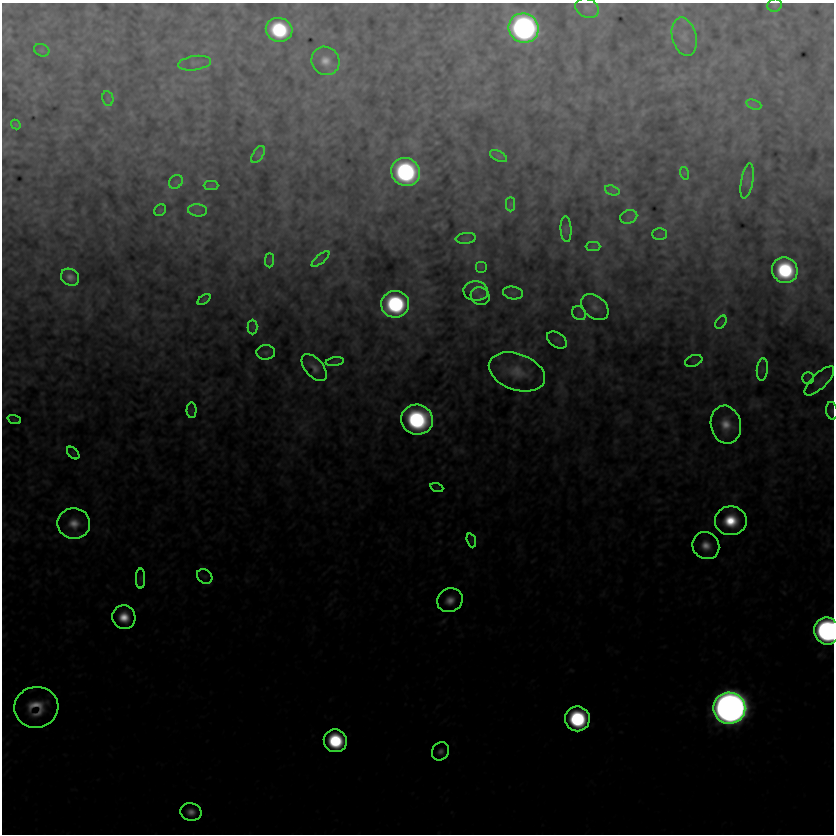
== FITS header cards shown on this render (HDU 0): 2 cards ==
NAXIS1  =                  832
NAXIS2  =                  832

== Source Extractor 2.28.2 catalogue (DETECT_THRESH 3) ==
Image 832 x 832 px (HDU 0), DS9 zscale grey, 1 PNG px = 1 image px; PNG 836 x 836 px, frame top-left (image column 1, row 832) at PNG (2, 3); each listed source drawn as its Kron ellipse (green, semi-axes under 4 px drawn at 4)
Background 3.71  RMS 1.7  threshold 5.01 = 3 sigma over >= 5 px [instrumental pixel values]
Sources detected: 72; all 72 listed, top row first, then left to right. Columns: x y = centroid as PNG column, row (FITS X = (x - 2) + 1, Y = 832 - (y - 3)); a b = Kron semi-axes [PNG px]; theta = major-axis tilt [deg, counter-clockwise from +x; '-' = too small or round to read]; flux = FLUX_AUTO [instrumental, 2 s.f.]
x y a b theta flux
775 5 7 6 - 240
587 8 12 9 -28 680
524 28 15 14 - 68000
279 30 13 12 - 13000
684 37 19 12 -75 1200
42 50 8 6 -21 270
325 61 14 13 - 1700
194 63 16 7 8 670
108 99 8 5 -79 260
754 105 8 4 -19 340
16 124 5 3 - 170
258 154 9 5 57 280
498 156 9 5 -27 220
405 172 15 13 -26 30000
684 173 6 4 -72 140
747 181 18 6 80 660
176 182 7 6 - 290
211 186 7 4 1 220
612 190 7 4 -19 330
511 204 7 4 90 230
160 210 6 5 - 160
197 210 9 6 -6 430
629 217 9 6 21 460
566 229 13 5 -86 350
659 234 7 6 - 240
466 238 10 5 7 230
593 247 7 4 0 230
321 259 11 3 40 270
270 260 7 4 90 200
481 267 6 6 - 220
785 270 13 12 - 14000
70 277 9 8 - 850
476 291 12 10 -4 850
513 293 10 6 -10 380
480 296 10 8 -28 410
204 299 7 4 37 200
395 304 14 13 - 22000
595 307 15 11 -42 910
579 313 7 6 - 350
721 322 7 4 56 240
253 327 7 5 -90 290
557 340 11 7 -34 340
266 352 9 7 3 340
694 361 9 5 19 320
335 362 9 4 9 270
314 368 16 9 -49 1000
762 369 11 5 85 450
517 372 29 18 -20 3200
808 378 5 5 - 230
819 381 19 7 44 730
192 410 7 5 89 300
832 411 9 5 -81 290
14 419 7 4 -20 180
417 420 16 15 - 25000
726 425 19 15 -77 2600
73 453 7 4 -45 190
437 488 6 4 -19 160
731 521 16 14 0 5600
74 523 16 15 - 2400
471 540 7 4 -72 280
706 546 14 13 - 2000
205 576 8 6 -40 380
141 578 10 4 90 290
450 600 13 11 32 1600
124 617 12 11 - 2900
827 631 13 12 - 58000
36 707 22 20 11 4000
729 708 16 15 - 310000
577 719 12 12 - 19000
335 741 12 11 - 11000
440 751 9 8 - 570
191 812 11 9 -13 1200
At the frame edge (FLAGS 8, measured only in part): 2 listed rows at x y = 832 411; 827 631